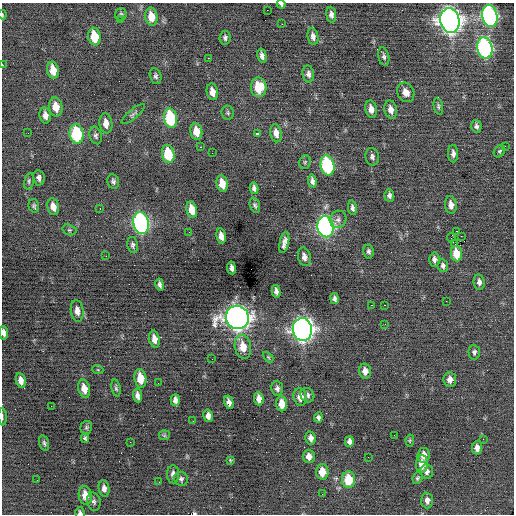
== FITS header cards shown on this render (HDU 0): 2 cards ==
NAXIS1  =                  512 / Axis length
NAXIS2  =                  512 / Axis length

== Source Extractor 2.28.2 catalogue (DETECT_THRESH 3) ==
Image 512 x 512 px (HDU 0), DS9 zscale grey, 1 PNG px = 1 image px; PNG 516 x 516 px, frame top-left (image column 1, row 512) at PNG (2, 3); each listed source drawn as its Kron ellipse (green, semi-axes under 4 px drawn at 4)
Background -0.0481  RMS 0.89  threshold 2.66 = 3 sigma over >= 5 px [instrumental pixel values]
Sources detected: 151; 1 with non-positive FLUX_AUTO (blend fragments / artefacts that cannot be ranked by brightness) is neither listed nor drawn; the other 150 listed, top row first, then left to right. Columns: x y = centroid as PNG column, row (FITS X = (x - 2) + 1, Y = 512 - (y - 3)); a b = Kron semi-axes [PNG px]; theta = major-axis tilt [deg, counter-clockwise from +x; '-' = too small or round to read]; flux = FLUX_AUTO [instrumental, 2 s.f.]
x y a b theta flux
281 4 4 3 - 130
267 10 2 2 - 58
121 14 6 6 - 130
2 15 4 2 - 45
331 15 8 5 -83 220
490 16 11 7 -79 15000
151 17 9 6 -80 810
120 19 3 2 - 330
450 20 12 9 -75 43000
282 24 2 2 - 120
313 36 8 5 -79 260
94 37 9 6 -79 1400
225 38 7 5 83 150
485 48 11 7 -78 9700
262 56 7 4 -76 230
384 56 9 5 -77 160
208 58 2 2 - 300
2 65 2 2 - 510
53 70 8 5 -80 790
308 74 8 5 -81 240
156 76 8 5 -76 140
259 87 10 8 -87 1500
212 92 8 5 -78 490
406 92 10 8 -61 440
438 106 8 4 -78 110
56 107 9 6 -79 750
371 109 8 5 -79 380
391 110 9 6 -75 400
228 113 7 6 - 110
133 114 14 4 39 160
45 115 8 5 -81 350
170 118 10 6 -80 4300
106 123 10 6 -81 470
476 126 6 5 - 170
196 131 8 6 -79 710
28 133 2 2 - 32
257 133 3 3 - 690
276 133 9 5 -79 410
77 134 10 7 -81 3700
96 135 9 6 -74 150
505 146 2 2 - 30
200 147 3 2 - 230
500 151 6 5 - 100
212 153 2 2 - 54
168 154 9 6 -79 2000
453 154 9 5 -88 240
372 157 9 7 -80 220
305 162 7 5 77 100
327 165 10 6 -78 6000
39 178 8 5 -81 200
29 181 8 4 79 110
113 181 7 6 - 170
312 181 7 4 -80 200
222 184 8 5 -78 690
254 188 6 4 -78 180
389 195 6 5 - 180
255 205 8 4 -71 130
451 205 9 6 -83 360
34 206 7 5 -73 100
53 207 8 6 -78 450
352 208 7 4 -81 160
100 209 2 2 - 44
192 210 8 5 -78 780
338 219 9 8 - 230
141 223 11 7 -78 13000
326 227 11 8 -79 16000
69 230 7 5 -19 93
457 231 4 2 - 120
189 232 2 2 - 58
221 236 7 4 -79 360
461 236 2 2 - 33
451 238 4 3 - 140
284 243 11 4 78 290
455 244 3 2 - 85
133 245 8 5 -78 140
369 251 7 5 -78 150
456 254 8 5 -81 980
106 256 2 2 - 72
304 257 9 6 -77 300
434 259 7 5 -86 200
443 266 6 5 - 160
231 268 6 4 -82 200
479 282 8 5 -83 230
160 285 6 3 -79 170
276 291 6 4 -78 220
335 298 5 4 - 170
446 301 3 2 - 46
371 305 2 2 - 300
385 305 3 2 - 87
77 311 11 6 -82 380
237 317 12 11 - 49000
385 324 2 2 - 26
302 329 11 9 -82 34000
4 333 7 4 -83 250
154 339 8 5 -80 420
243 347 12 8 -81 890
474 352 7 5 -86 150
268 357 6 4 -45 69
212 359 3 2 - 50
98 370 5 3 - 56
365 371 7 6 - 400
140 378 9 6 -82 920
450 380 7 6 - 360
21 381 7 5 -78 380
158 383 2 2 - 67
116 388 8 4 -80 120
277 388 7 5 -83 190
84 389 9 5 -75 620
137 395 7 4 -83 230
307 395 7 6 - 180
300 397 9 6 -80 560
259 399 7 5 -84 340
175 400 6 4 87 250
229 402 7 4 -76 270
282 404 7 5 -87 720
51 406 2 2 - 64
208 416 6 4 -78 270
2 417 8 3 -88 92
318 417 5 4 - 140
193 421 2 2 - 55
86 427 6 6 - 100
164 435 5 5 - 77
394 435 2 2 - 33
85 438 4 3 - 98
311 438 7 5 -78 260
483 439 2 2 - 110
410 440 6 4 79 77
349 441 5 4 - 210
130 442 2 2 - 170
44 443 8 4 -74 120
477 448 6 5 - 370
424 455 7 6 - 420
309 456 7 6 - 360
368 457 2 2 - 40
230 460 4 4 - 59
422 464 9 6 -89 640
322 472 7 6 - 850
427 472 7 6 - 210
173 474 9 6 -90 260
417 478 6 5 - 99
181 479 7 6 - 160
37 480 2 2 - 26
348 480 8 6 -89 1600
159 482 2 2 - 24
104 488 8 5 -79 270
322 494 2 2 - 28
85 495 9 6 -81 730
427 500 8 6 -87 270
94 502 9 6 -78 160
80 513 5 5 - 130
At the frame edge (FLAGS 8, measured only in part): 6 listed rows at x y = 281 4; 2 15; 2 65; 4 333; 2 417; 80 513
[1 non-positive-flux detection neither listed nor drawn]